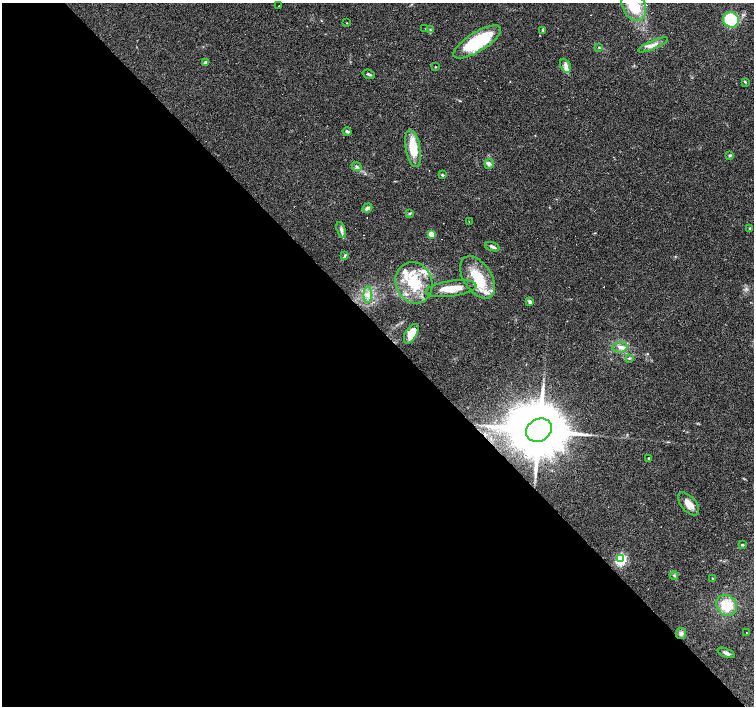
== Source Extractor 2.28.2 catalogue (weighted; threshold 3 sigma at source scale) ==
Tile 9 of 4 x 4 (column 1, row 3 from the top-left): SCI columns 1-1504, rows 1617-3024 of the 6014 x 5983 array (HDU 1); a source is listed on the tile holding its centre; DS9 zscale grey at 2 x 2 block average (1 PNG px = mean of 2 x 2 image px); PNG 756 x 708 px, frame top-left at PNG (2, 3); each listed source drawn as its Kron ellipse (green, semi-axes under 4 px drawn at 4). Shown black and unused: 54% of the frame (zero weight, under 2 of 3 exposures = <1% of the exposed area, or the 3 px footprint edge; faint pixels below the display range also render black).
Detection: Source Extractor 2.28.2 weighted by HDU 2 'WHT'; one run over the whole footprint, this tile lists its part. Background 0.074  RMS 0.0064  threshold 0.0287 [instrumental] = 3 sigma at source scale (4.5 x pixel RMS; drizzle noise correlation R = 1.50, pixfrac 1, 0.0396/0.0396 arcsec/px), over >= 5 px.
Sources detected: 67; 2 inside a brighter object's white glare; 9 cosmic-ray / hot-pixel residue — neither listed nor drawn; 8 inside a brighter listed object's ellipse — not listed separately; the other 48 listed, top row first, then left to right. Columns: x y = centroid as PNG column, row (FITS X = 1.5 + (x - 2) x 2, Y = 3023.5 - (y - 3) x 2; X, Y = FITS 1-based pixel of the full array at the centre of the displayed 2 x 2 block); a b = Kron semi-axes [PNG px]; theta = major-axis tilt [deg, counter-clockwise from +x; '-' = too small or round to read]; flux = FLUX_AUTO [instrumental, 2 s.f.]
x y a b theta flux
279 6 2 2 - 0.85
634 6 16 11 -62 50
731 20 8 7 - 74
347 23 2 2 - 0.74
425 29 2 2 - 0.7
430 30 3 2 - 1.1
543 30 4 3 - 1.4
477 42 27 9 32 91
653 45 16 4 23 8.5
599 47 3 3 - 1
206 62 4 3 - 7
566 66 7 5 -63 6.2
435 67 2 2 - 1.2
369 74 6 3 -19 2.4
745 82 4 2 - 1.1
347 131 4 2 - 4.1
413 149 19 7 -79 39
730 156 4 2 - 1.3
489 164 5 4 - 3.9
356 166 5 3 - 2.8
442 175 4 3 - 1.8
367 208 5 4 - 4.8
410 213 3 3 - 1.7
469 222 2 2 - 0.78
750 228 3 3 - 1.3
341 230 8 4 -70 4.9
431 234 4 3 - 12
492 247 7 3 -18 4.8
345 256 4 2 - 1.5
478 277 23 14 -57 54
414 283 21 18 -68 56
451 289 25 7 8 24
368 295 8 3 87 5.4
530 302 4 4 - 3.5
411 334 11 6 60 18
620 347 7 5 4 6
629 358 4 3 - 1.5
539 430 13 11 30 15000
649 458 2 2 - 2.3
689 504 14 7 -49 16
742 545 4 3 - 1.7
621 559 4 4 - 140
674 575 4 3 - 2.2
712 578 2 2 - 0.81
727 605 11 9 -43 36
681 633 5 5 - 3.6
746 633 2 2 - 0.64
726 653 9 3 -21 4.7
Overlapping masked pixels (flux is a lower limit): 1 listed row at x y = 539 430
Isophote crosses this tile's border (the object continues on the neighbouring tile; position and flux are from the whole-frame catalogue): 1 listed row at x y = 634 6